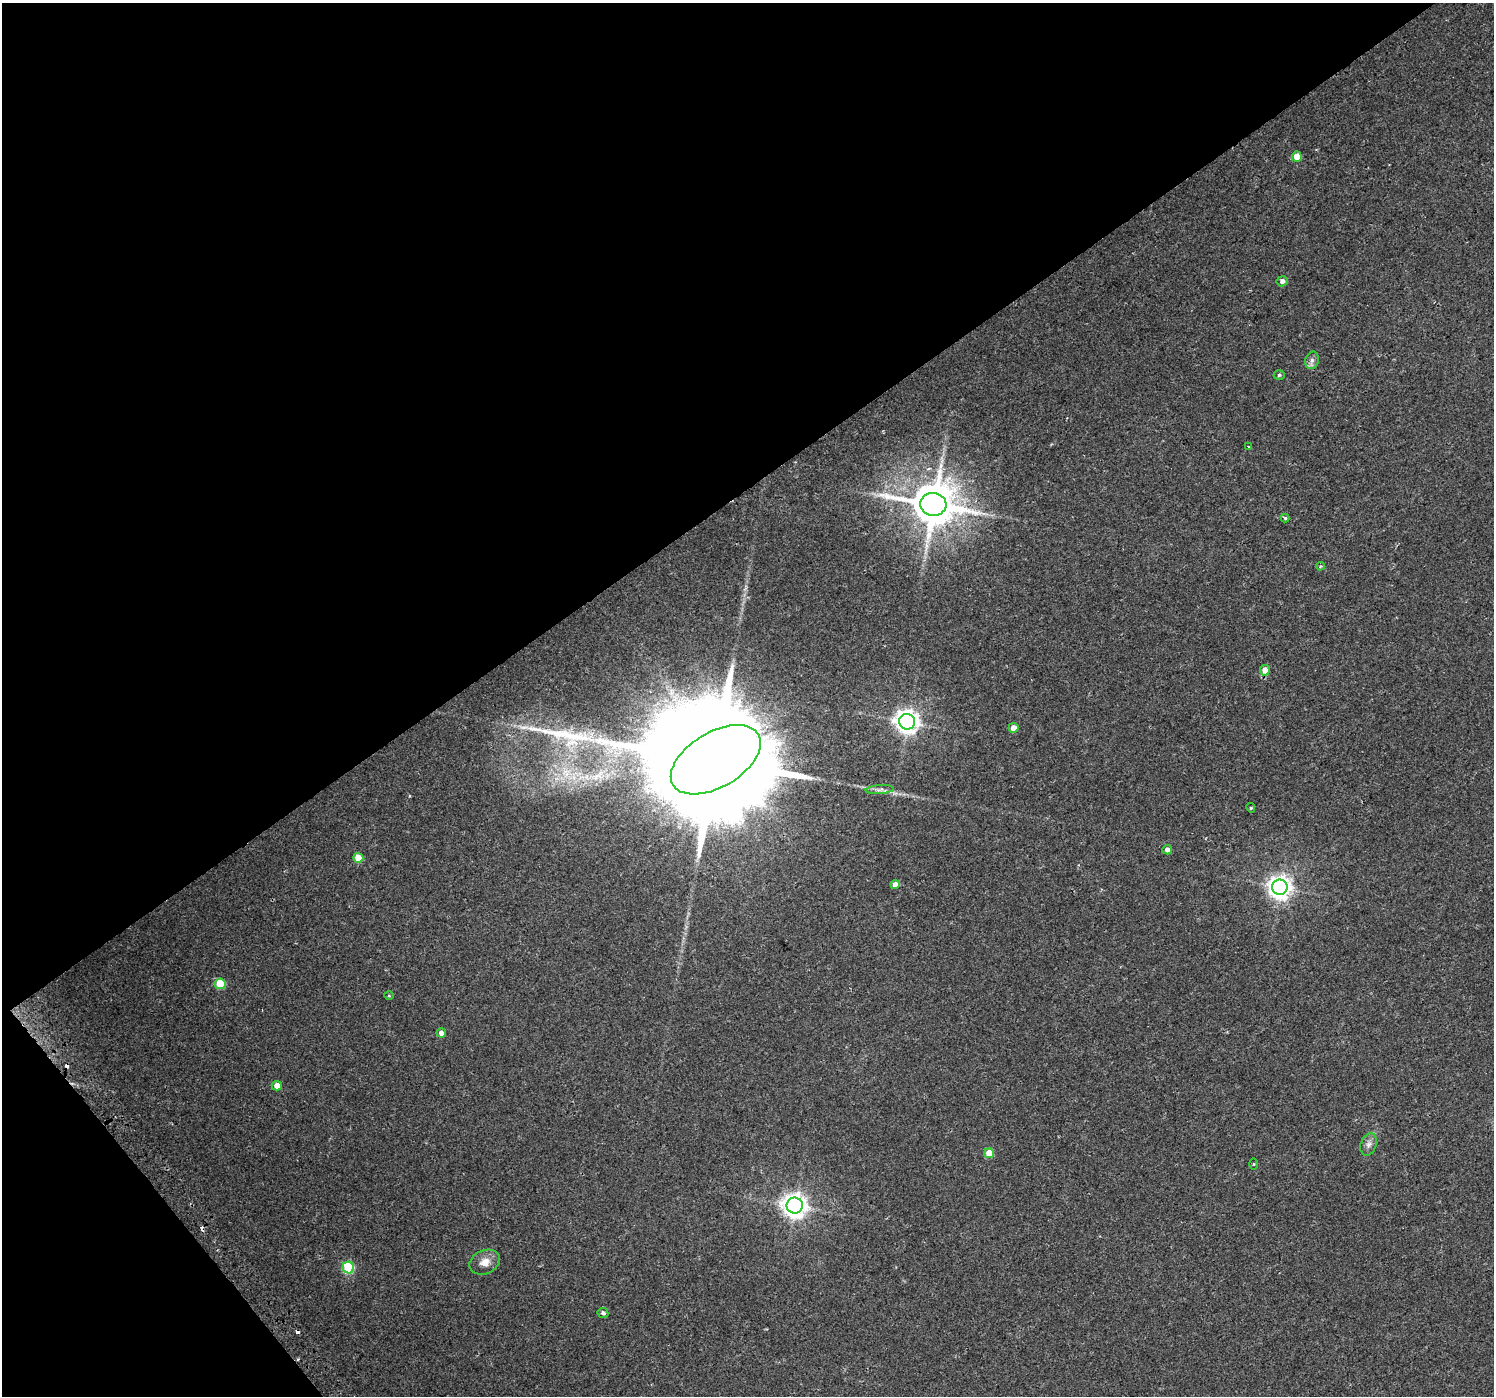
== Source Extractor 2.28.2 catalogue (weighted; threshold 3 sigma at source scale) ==
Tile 5 of 4 x 4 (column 1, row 2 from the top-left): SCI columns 32-1523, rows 3005-4398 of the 6020 x 5942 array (HDU 1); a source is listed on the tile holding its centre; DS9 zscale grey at full resolution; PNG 1496 x 1398 px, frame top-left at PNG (2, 3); each listed source drawn as its Kron ellipse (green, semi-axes under 4 px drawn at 4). Shown black and unused: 38% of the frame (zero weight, under 2 of 3 exposures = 2% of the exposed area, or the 3 px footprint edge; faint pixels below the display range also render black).
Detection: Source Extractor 2.28.2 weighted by HDU 2 'WHT'; one run over the whole footprint, this tile lists its part. Background 0.0256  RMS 0.0049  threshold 0.0219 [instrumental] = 3 sigma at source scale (4.5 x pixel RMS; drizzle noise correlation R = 1.50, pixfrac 1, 0.0396/0.0396 arcsec/px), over >= 5 px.
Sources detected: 33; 4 cosmic-ray / hot-pixel residue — neither listed nor drawn; the other 29 listed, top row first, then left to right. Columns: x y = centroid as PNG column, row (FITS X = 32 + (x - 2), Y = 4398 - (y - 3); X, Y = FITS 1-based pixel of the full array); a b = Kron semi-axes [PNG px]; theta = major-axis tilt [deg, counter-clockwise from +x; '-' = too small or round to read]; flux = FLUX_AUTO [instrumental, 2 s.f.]
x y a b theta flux
1297 157 5 5 - 6.6
1282 281 5 5 - 2.1
1312 360 9 6 76 1.8
1279 375 5 4 - 0.86
1249 447 3 3 - 1.3
933 504 13 11 -5 2100
1285 518 4 4 - 0.77
1320 566 4 3 - 0.64
1265 670 5 5 - 4.6
907 722 8 7 - 410
1013 728 5 5 - 4.3
716 760 50 27 31 30000
880 790 14 4 4 1.9
1251 808 5 4 - 0.81
1167 850 5 4 - 2.1
358 858 5 5 - 8.6
895 885 4 4 - 3.8
1280 887 7 7 - 400
220 984 5 5 - 17
389 996 5 3 - 0.43
441 1033 5 4 - 2.4
277 1086 5 4 - 4.4
1368 1144 11 7 72 2.5
989 1153 5 5 - 9.6
1254 1164 5 3 - 0.42
795 1205 8 8 - 450
485 1262 16 11 24 4.8
348 1267 6 5 - 37
603 1313 5 5 - 1.4
Overlapping masked pixels (flux is a lower limit): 1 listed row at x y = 716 760